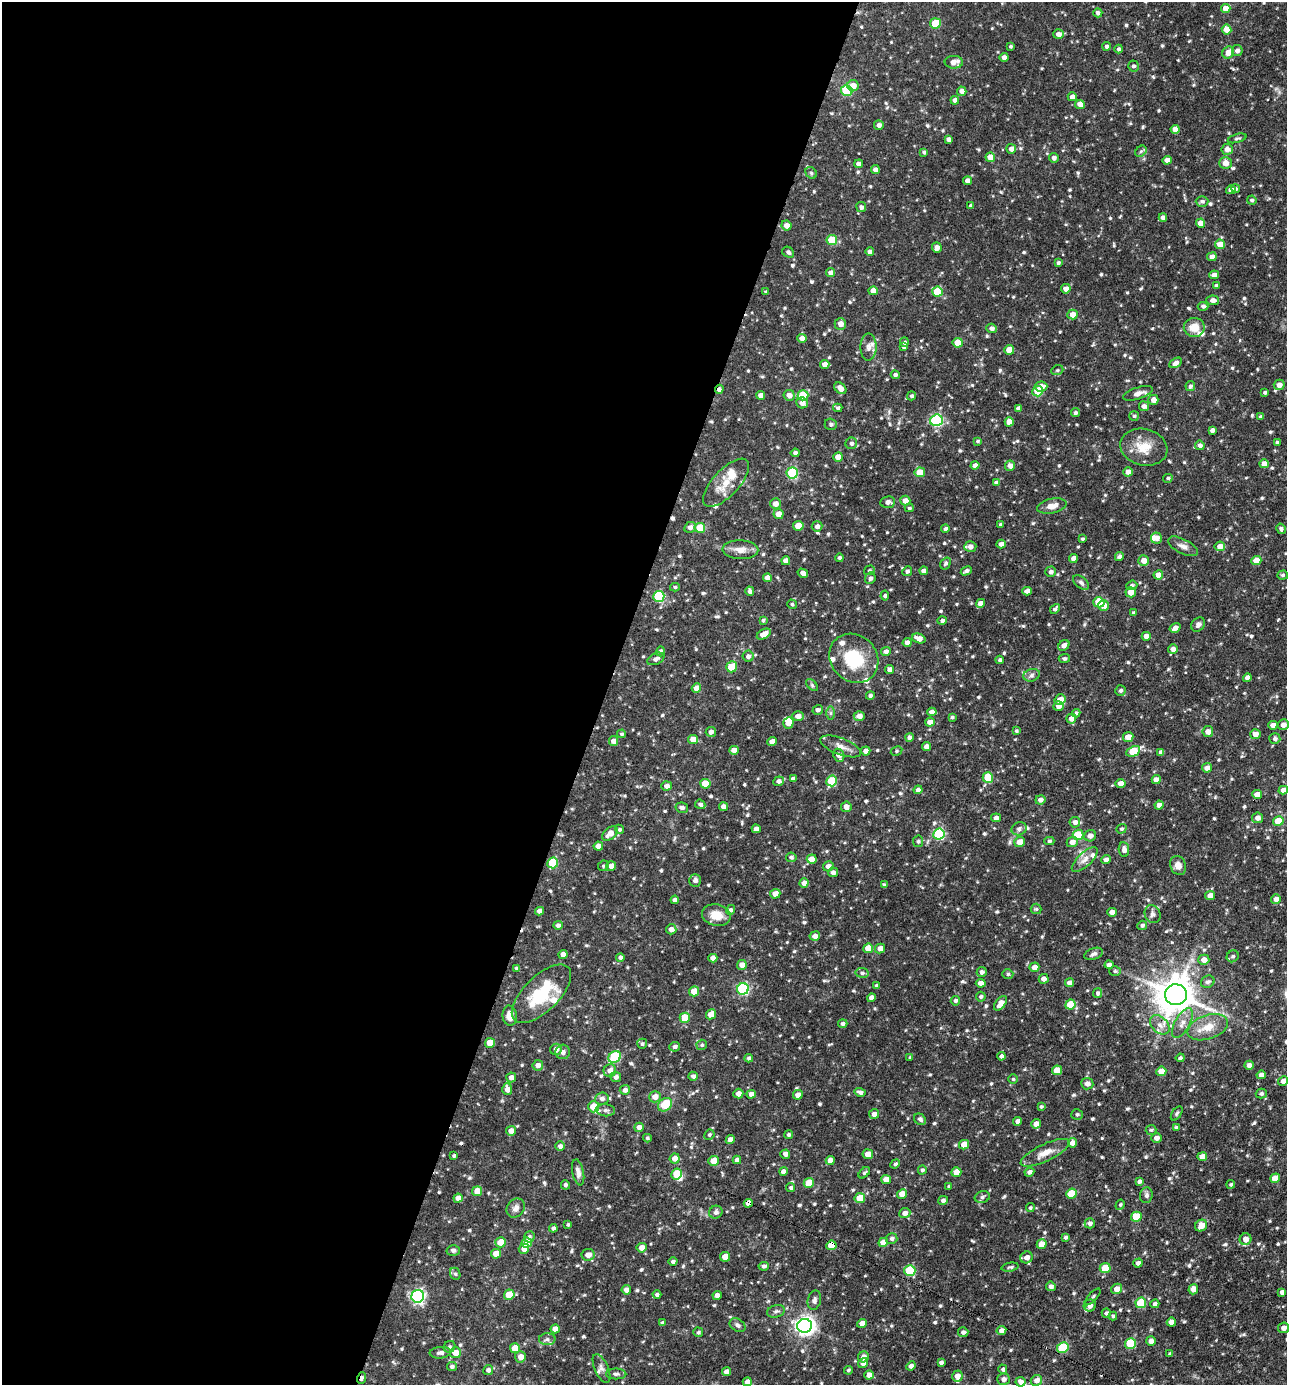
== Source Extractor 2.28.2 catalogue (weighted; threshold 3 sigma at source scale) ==
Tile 5 of 4 x 4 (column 1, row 2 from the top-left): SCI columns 275-1559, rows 2769-4151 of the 5555 x 5535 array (HDU 1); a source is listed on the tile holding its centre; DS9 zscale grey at full resolution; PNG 1289 x 1387 px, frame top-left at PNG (2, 2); each listed source drawn as its Kron ellipse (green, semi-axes under 4 px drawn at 4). Shown black and unused: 47% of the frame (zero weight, under 3 of 4 exposures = <1% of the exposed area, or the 3 px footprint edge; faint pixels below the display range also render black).
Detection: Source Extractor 2.28.2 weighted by HDU 2 'WHT'; one run over the whole footprint, this tile lists its part. Background 0.0918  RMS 0.0046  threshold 0.0206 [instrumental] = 3 sigma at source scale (4.5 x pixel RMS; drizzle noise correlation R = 1.50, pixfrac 1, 0.05/0.05 arcsec/px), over >= 5 px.
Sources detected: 756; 2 cosmic-ray / hot-pixel residue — neither listed nor drawn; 16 inside a brighter listed object's ellipse — not listed separately; of the other 738, all 500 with FLUX_AUTO >= 0.686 (the completeness limit of this list) listed and drawn (238 fainter detections not listed), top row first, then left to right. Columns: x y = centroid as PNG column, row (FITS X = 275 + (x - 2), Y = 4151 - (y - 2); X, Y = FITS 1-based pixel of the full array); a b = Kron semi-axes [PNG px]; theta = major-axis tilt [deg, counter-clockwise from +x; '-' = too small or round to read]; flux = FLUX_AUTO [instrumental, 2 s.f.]
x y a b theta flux
1226 8 5 4 - 5
1098 13 4 4 - 1.2
935 23 5 5 - 13
1226 29 5 5 - 4.9
1058 34 5 5 - 2.2
1011 46 3 3 - 0.69
1107 46 4 4 - 1.2
1119 49 4 4 - 1
1237 51 5 5 - 1.7
1228 53 6 5 - 3.2
1004 58 4 4 - 2.7
954 62 9 6 -1 3.6
1133 66 5 5 - 1.1
853 86 5 5 - 4.1
847 90 5 5 - 37
962 91 5 4 - 2.3
1072 97 4 4 - 2.6
955 100 4 4 - 2.3
1080 104 5 4 - 3.2
879 125 5 4 - 1.6
1175 129 4 4 - 3.1
1237 138 9 3 16 0.79
949 139 4 4 - 1.8
1011 149 5 5 - 2.5
1227 149 5 5 - 2.9
1141 151 6 5 - 0.83
924 152 4 4 - 0.85
990 157 5 4 - 4.3
1054 158 5 4 - 1.6
1167 160 5 4 - 2.9
1225 163 6 6 - 3.1
859 164 4 4 - 2.7
875 169 4 4 - 2.3
811 173 6 5 - 0.69
968 181 4 4 - 2.8
1235 189 5 4 - 0.96
1231 190 5 4 - 2.7
1252 200 5 4 - 0.94
1202 201 6 5 - 1
971 206 4 3 - 1.2
861 207 5 5 - 1.2
1163 218 4 4 - 2.1
1200 223 4 4 - 4.2
787 225 5 5 - 2.8
832 240 5 5 - 14
1220 244 5 4 - 4.8
937 247 5 5 - 2.2
788 252 6 5 - 1.2
870 252 4 4 - 1.6
1212 257 5 4 - 2.8
1058 263 4 4 - 0.85
831 273 4 4 - 3.2
1214 275 5 4 - 2.4
1216 286 4 4 - 1.4
1066 289 5 4 - 2.8
873 291 5 4 - 4.2
766 292 3 3 - 0.78
938 292 5 5 - 18
1213 300 6 5 - 2.1
1203 306 5 4 - 1
1073 315 5 5 - 4.7
840 324 6 6 - 2.9
1194 327 10 9 - 6.1
991 328 5 4 - 1.6
802 338 5 4 - 4.1
904 342 5 4 - 0.9
958 343 5 5 - 9.7
869 347 13 8 89 2.7
904 347 4 4 - 0.96
1009 350 5 4 - 5.8
1176 363 7 4 30 2
825 364 5 4 - 2.7
1057 370 6 5 - 0.69
895 375 4 4 - 1.1
1279 385 5 5 - 3
1041 386 6 5 - 3.3
1190 386 5 4 - 1.1
840 388 7 5 -43 3.1
719 389 5 4 - 1.4
1038 391 5 5 - 17
1265 392 4 3 - 0.82
1138 393 15 6 18 2.5
761 395 4 4 - 2.5
789 395 5 5 - 2.5
803 395 5 5 - 18
911 396 4 4 - 0.79
1153 400 5 5 - 2.6
802 403 6 5 - 2.5
1144 406 5 5 - 1.7
838 408 4 4 - 0.9
1018 408 4 4 - 1.7
1075 413 4 4 - 0.95
1134 416 5 5 - 0.72
1261 417 4 4 - 1.2
936 420 6 5 - 60
1009 422 5 4 - 5.1
831 424 6 5 - 0.97
1212 430 4 4 - 1.5
977 441 4 3 - 0.69
851 443 6 5 - 1.2
1277 443 4 3 - 0.92
1200 445 5 5 - 1.5
1144 447 24 18 -14 9.3
795 453 4 4 - 1.2
838 457 5 4 - 5.3
1264 464 4 4 - 3
975 465 4 4 - 2.2
1010 466 5 5 - 2.7
920 472 5 5 - 6.5
1128 472 5 4 - 2.7
792 473 5 5 - 34
1168 478 5 4 - 0.83
726 483 31 13 47 9.2
996 483 4 4 - 1.5
905 501 5 5 - 3.6
888 502 7 5 5 1.9
775 504 5 5 - 3.1
1052 506 15 7 12 3.7
909 508 4 3 - 0.75
778 514 5 5 - 3.7
1001 524 3 3 - 0.83
798 526 5 5 - 8.8
817 526 5 5 - 1.8
690 527 6 5 - 2.1
700 528 5 5 - 14
945 529 4 4 - 1.3
1281 529 5 4 - 1.2
1156 538 5 5 - 3.1
1082 539 4 3 - 0.75
1001 544 4 4 - 2
1183 546 16 7 -27 2.5
1220 546 5 5 - 3.8
970 547 6 5 - 2.4
740 550 18 9 -2 4.1
1119 556 4 4 - 1.5
840 558 4 4 - 1
1073 558 4 4 - 2.4
1144 560 5 5 - 3.8
1256 560 5 4 - 6
786 561 4 4 - 2.8
946 563 6 5 - 0.95
869 570 5 4 - 0.78
907 571 5 4 - 1.2
924 571 4 4 - 2.1
966 571 6 4 28 1.2
1051 572 5 5 - 1.5
803 573 5 4 - 2.3
1158 575 5 4 - 3.3
1283 575 5 4 - 0.69
767 578 4 4 - 2.3
870 578 6 5 - 1.2
1081 582 9 5 -38 1.2
1132 585 5 4 - 0.95
675 587 5 4 - 0.72
750 591 5 4 - 1.4
1027 591 4 4 - 2
1131 592 5 5 - 3.8
659 596 5 5 - 35
885 596 5 4 - 0.82
1099 602 6 5 - 19
980 603 4 4 - 3.1
792 604 5 4 - 0.83
1103 606 5 5 - 2.7
1055 609 5 4 - 1.1
1134 613 4 4 - 0.86
763 620 4 3 - 0.72
942 620 5 4 - 0.99
1198 625 8 6 50 1.5
1175 628 6 4 32 2.3
764 634 7 4 29 4.1
1146 636 4 4 - 2.5
919 638 7 5 -18 3.5
907 643 4 4 - 2.8
1064 645 6 5 - 2.1
1173 649 5 4 - 2.2
660 651 5 4 - 1.4
886 651 5 4 - 1.7
748 656 5 5 - 1.5
854 658 26 23 -47 21
656 659 9 5 26 1.8
1064 659 6 4 4 0.96
1000 660 4 4 - 1.1
732 667 6 5 - 13
890 670 4 4 - 2.4
1032 675 8 6 17 1.4
1247 678 4 4 - 2.8
812 685 7 4 -46 0.8
696 688 5 4 - 4.2
1121 690 5 5 - 1
870 696 4 4 - 1.1
1060 700 5 5 - 5.4
1058 706 5 5 - 3.1
818 710 5 4 - 1.4
932 712 5 4 - 2.5
831 713 6 4 90 0.81
1076 713 4 4 - 0.83
798 716 5 5 - 2.9
859 716 5 5 - 3
952 717 3 3 - 0.7
1071 719 5 4 - 2.4
930 722 5 4 - 2.9
788 723 6 5 - 5
1273 725 4 4 - 2.4
1283 725 5 5 - 2.8
1016 731 4 4 - 0.73
1208 731 5 5 - 2.8
711 732 5 5 - 1.7
622 734 4 4 - 0.75
1255 734 5 5 - 2.8
909 737 4 4 - 1.1
1128 737 5 5 - 4.4
1275 739 5 5 - 1.1
693 740 5 4 - 5.4
613 741 5 4 - 2.9
772 741 5 4 - 3
841 746 22 8 -21 3.6
927 747 4 4 - 3.1
734 750 5 4 - 3.2
866 751 4 4 - 2.6
896 751 6 4 28 0.71
1133 751 7 5 26 15
1161 752 4 4 - 1.6
839 755 7 5 -66 2.8
1207 768 5 4 - 2.8
988 777 5 5 - 11
793 779 4 4 - 1.3
1156 780 4 4 - 3.3
779 781 5 5 - 1.6
832 781 5 5 - 18
1121 783 5 4 - 3
705 784 5 5 - 14
666 786 5 4 - 1.9
918 790 4 4 - 2.1
1283 790 5 4 - 2.7
1257 795 5 4 - 4.3
1040 800 5 4 - 1.8
700 804 5 4 - 1.1
1159 805 4 4 - 2.7
723 807 4 4 - 2.8
846 807 5 5 - 2.5
682 808 6 5 - 1.4
996 818 5 4 - 2
1257 818 5 5 - 2.5
1278 821 5 5 - 11
1075 822 5 5 - 1.7
619 829 5 4 - 0.71
756 829 4 4 - 2.4
1019 829 8 6 26 1.4
1121 829 5 4 - 0.74
610 833 9 5 41 3.7
939 834 5 5 - 45
1078 835 5 5 - 15
1090 836 6 5 - 2.6
918 841 6 5 - 0.8
1049 841 5 4 - 0.85
1020 842 5 5 - 4.4
1072 842 5 5 - 3.1
598 846 4 4 - 3.2
1124 850 7 5 -85 2.2
791 857 5 4 - 0.97
812 859 5 4 - 5
1085 859 16 7 43 3.2
1106 860 5 4 - 1.7
553 863 5 5 - 19
1178 865 10 7 -65 3.4
603 866 5 5 - 0.76
611 866 5 5 - 2.8
828 866 5 5 - 2.7
833 872 5 5 - 1.7
695 881 6 6 - 1.6
804 883 4 4 - 2.5
884 885 4 4 - 0.78
775 894 5 5 - 3.4
1210 895 5 4 - 3.3
1276 899 5 5 - 2.6
675 900 4 4 - 2.1
1036 909 5 5 - 0.72
731 910 5 4 - 1.2
539 911 4 4 - 2.7
1112 912 4 4 - 3.2
1153 914 9 7 -65 1.8
716 915 14 11 -11 6.6
558 925 5 4 - 1.2
1142 925 5 4 - 1
671 929 5 5 - 2.2
815 936 5 4 - 2.5
868 948 5 4 - 6.8
880 948 5 4 - 3
1094 954 10 5 18 1.3
563 955 4 4 - 2.8
1233 956 6 5 - 0.99
620 957 4 4 - 1.3
713 958 4 4 - 3.1
1204 960 5 5 - 3.3
742 965 5 4 - 2.8
1109 965 4 4 - 1.8
1034 967 5 4 - 2.5
516 968 4 3 - 0.8
1115 971 6 5 - 0.84
982 972 5 5 - 1.7
862 973 6 5 - 1.1
1008 974 5 5 - 0.83
1044 979 5 4 - 2.3
1208 982 7 6 - 1.3
981 983 5 4 - 2.7
1069 983 4 4 - 2.7
876 986 4 3 - 0.87
743 989 6 5 - 51
694 991 5 5 - 6.9
1098 993 5 4 - 1.1
541 994 38 17 44 23
1176 995 11 10 - 1100
981 997 5 5 - 0.86
872 998 4 4 - 2.6
955 1001 5 4 - 1.1
1001 1003 8 5 52 3.9
1070 1004 5 5 - 10
711 1014 5 4 - 4.5
510 1016 10 7 -84 4.3
685 1018 5 5 - 12
1182 1023 16 7 61 3.6
843 1024 4 4 - 1.2
1160 1025 11 7 -43 3
1208 1027 21 12 19 7.5
490 1043 5 5 - 7.2
642 1044 5 5 - 0.8
702 1045 5 5 - 0.75
675 1047 5 5 - 1.3
556 1049 6 5 - 2.2
563 1052 7 7 - 1.8
1001 1056 4 4 - 1.2
615 1057 7 5 34 30
910 1057 4 3 - 0.8
749 1058 4 4 - 1.1
1180 1058 4 4 - 1
538 1065 5 5 - 2.3
1249 1065 4 4 - 2
610 1070 6 6 - 2.3
1057 1070 5 4 - 7.5
1161 1071 5 4 - 6.2
1261 1075 5 4 - 2.5
693 1076 5 4 - 1.2
511 1077 5 5 - 2.5
616 1077 5 5 - 1.5
1013 1079 5 5 - 0.7
1283 1081 5 4 - 2.2
1087 1084 6 5 - 2.3
507 1089 6 5 - 3.1
625 1090 5 5 - 1.7
860 1092 6 4 -14 1.4
1261 1093 5 4 - 1
738 1094 5 5 - 2.6
751 1094 4 4 - 2.4
798 1095 5 4 - 3
655 1097 6 5 - 3.5
602 1099 7 6 - 1.7
665 1105 8 6 39 9.2
593 1107 6 5 - 7.6
1041 1107 4 4 - 0.72
605 1110 10 6 -6 1.5
1177 1113 8 4 54 0.81
874 1114 5 5 - 2
1077 1114 6 5 - 0.93
920 1119 6 5 - 1.3
1017 1121 4 4 - 1.9
1036 1124 5 4 - 3.1
639 1127 5 4 - 2.5
1176 1127 4 3 - 0.72
1151 1130 5 5 - 0.72
511 1131 5 5 - 2.7
789 1134 4 4 - 0.84
709 1135 5 5 - 0.8
647 1138 4 3 - 0.72
1156 1138 5 4 - 2.1
730 1140 4 4 - 3
1072 1143 5 4 - 2.8
964 1145 5 4 - 5.9
560 1146 5 4 - 1.6
1045 1153 26 8 25 5.3
785 1154 5 4 - 2.3
868 1154 5 5 - 4.7
454 1156 3 3 - 0.73
1202 1157 5 4 - 3.6
675 1158 5 5 - 3.3
737 1160 4 4 - 1.7
830 1160 4 4 - 2.7
713 1161 5 5 - 7.2
895 1164 5 4 - 0.98
922 1170 4 4 - 0.97
783 1171 4 4 - 2.2
578 1172 13 5 -78 2.3
956 1172 5 4 - 5.7
1029 1172 5 4 - 1.6
864 1173 7 4 45 0.84
676 1174 6 5 - 11
1275 1178 5 4 - 6.1
886 1180 5 4 - 4.8
1139 1181 4 3 - 1
809 1183 5 5 - 9
1231 1184 4 4 - 0.7
565 1185 5 4 - 1
949 1186 4 3 - 0.71
791 1188 4 4 - 0.9
477 1191 5 5 - 6.5
902 1194 5 4 - 5.6
1071 1194 5 5 - 15
1146 1195 8 6 76 1.5
982 1197 7 6 - 1.2
458 1198 4 4 - 3.2
860 1198 5 5 - 8.6
943 1200 5 4 - 1.2
748 1203 5 4 - 3.6
1120 1205 5 4 - 0.7
516 1208 10 8 50 2.2
1030 1208 4 4 - 0.7
716 1212 7 6 - 1.5
905 1213 5 5 - 2.6
1136 1217 5 5 - 9.9
1090 1223 5 5 - 1.4
568 1225 3 3 - 0.72
1201 1226 6 5 - 4
553 1228 4 4 - 1.2
529 1237 5 5 - 1.1
1065 1237 4 3 - 0.83
892 1238 5 5 - 1.2
1246 1239 6 5 - 3.4
501 1242 5 5 - 6.6
883 1242 5 4 - 5.1
527 1243 5 5 - 9.6
1042 1244 5 4 - 5.4
831 1245 5 4 - 8.1
642 1248 5 5 - 3.7
524 1249 5 5 - 2.9
453 1250 6 5 - 1.1
496 1254 5 5 - 5.6
588 1255 6 6 - 2.6
725 1257 5 5 - 6.5
1027 1257 6 5 - 2.6
673 1262 4 4 - 1.1
1138 1263 4 4 - 1.5
764 1266 5 4 - 1.2
1010 1267 8 4 10 0.89
1105 1268 5 5 - 12
910 1271 5 5 - 27
455 1274 6 5 - 0.81
1051 1286 5 5 - 1.7
1117 1289 6 5 - 3.4
1193 1289 5 4 - 3
626 1290 5 4 - 2.7
1282 1292 4 4 - 1.5
657 1294 4 4 - 1.2
509 1295 5 5 - 10
717 1295 4 4 - 2.6
418 1296 6 6 - 87
1093 1297 10 4 48 0.8
814 1300 10 6 77 1.5
1141 1303 5 5 - 16
1155 1304 4 4 - 1.4
1090 1305 6 6 - 2.7
776 1311 9 6 14 1.3
1106 1313 4 4 - 1.1
1113 1316 4 3 - 0.71
1171 1322 4 4 - 3
662 1323 4 4 - 1.1
862 1323 5 4 - 2.8
738 1325 8 6 -34 1.4
805 1326 7 7 - 220
1284 1328 5 5 - 2.4
555 1329 4 4 - 2.9
1001 1331 5 4 - 2.4
698 1332 5 4 - 0.8
963 1332 5 5 - 1.3
547 1339 8 6 3 1.2
1151 1341 5 4 - 2.2
1130 1343 5 5 - 20
449 1347 6 5 - 0.93
1063 1347 6 5 - 24
515 1348 5 5 - 8.4
440 1353 10 5 4 1.6
455 1353 5 5 - 4.9
1170 1354 4 3 - 0.97
520 1357 6 5 - 3.2
863 1357 6 5 - 2.6
863 1363 5 4 - 2
941 1363 4 3 - 1.2
452 1366 5 4 - 1.1
911 1366 5 4 - 1.7
601 1369 15 6 -66 2.1
1003 1369 5 4 - 0.99
488 1370 5 4 - 1.6
848 1370 4 4 - 0.7
726 1372 4 4 - 2.5
616 1374 10 5 0 1.3
869 1375 5 4 - 3
957 1376 5 5 - 2.9
362 1378 6 3 69 1.9
1003 1379 6 5 - 2
1036 1380 6 5 - 2.4
747 1382 4 4 - 2.8
1021 1382 5 5 - 2.5
Overlapping masked pixels (flux is a lower limit): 5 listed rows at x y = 719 389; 748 1203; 831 1245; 1063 1347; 362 1378